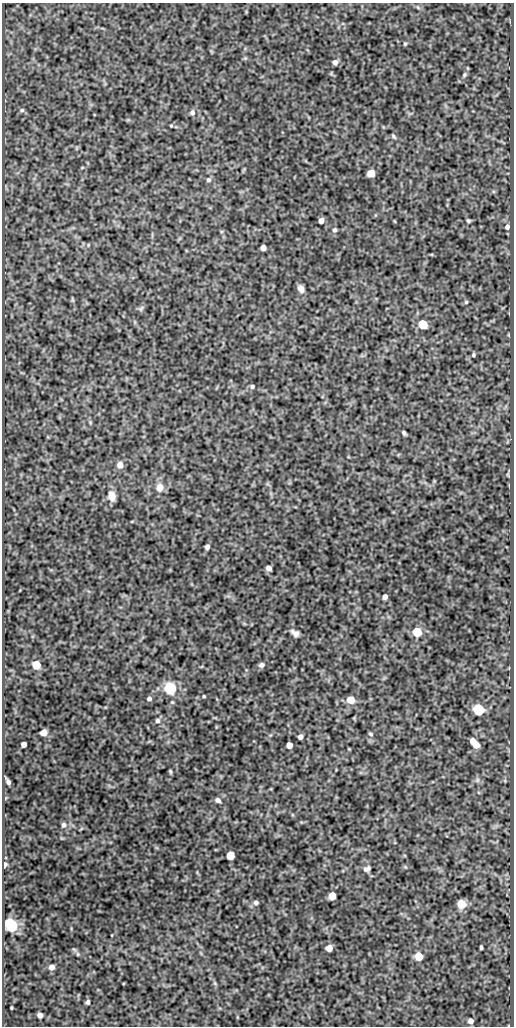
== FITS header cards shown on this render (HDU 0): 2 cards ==
NAXIS1  =                  512
NAXIS2  =                 1024

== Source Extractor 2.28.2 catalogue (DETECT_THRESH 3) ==
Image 512 x 1024 px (HDU 0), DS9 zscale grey, 1 PNG px = 1 image px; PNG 516 x 1028 px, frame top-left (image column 1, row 1024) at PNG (2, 3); no overlay
Background 95.1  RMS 0.53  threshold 1.59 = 3 sigma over >= 5 px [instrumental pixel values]
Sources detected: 69; all 69 listed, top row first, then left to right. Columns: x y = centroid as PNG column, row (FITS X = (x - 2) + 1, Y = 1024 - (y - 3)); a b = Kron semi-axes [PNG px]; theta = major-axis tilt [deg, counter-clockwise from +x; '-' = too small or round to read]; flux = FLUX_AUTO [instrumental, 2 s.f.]
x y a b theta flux
405 44 5 4 - 41
245 58 5 5 - 44
335 62 5 5 - 140
464 75 7 4 51 60
22 110 6 5 - 64
192 113 7 6 - 110
171 126 4 4 - 31
394 136 6 3 -49 52
371 173 5 5 - 620
208 180 6 5 - 78
321 221 5 4 - 250
468 221 4 3 - 54
507 227 7 6 - 110
334 230 5 5 - 71
88 245 5 3 - 30
263 248 5 5 - 260
301 289 8 6 -70 180
466 302 4 4 - 43
141 308 8 5 56 74
423 324 5 5 - 1900
473 355 4 4 - 50
252 386 5 5 - 67
90 422 6 4 -73 46
404 433 5 3 - 69
120 465 6 6 - 270
160 487 10 9 - 290
112 496 9 7 -76 330
207 547 5 4 - 130
268 568 5 4 - 170
385 597 5 4 - 140
417 632 6 5 - 1800
295 633 10 6 -32 160
36 665 6 5 - 1200
261 665 7 6 - 100
170 688 6 6 - 5300
204 696 3 3 - 37
149 698 5 5 - 91
351 700 6 5 - 680
479 710 6 6 - 4000
157 721 7 6 - 92
43 733 5 5 - 400
371 734 5 4 - 54
300 737 5 4 - 130
473 741 5 4 - 290
24 744 5 4 - 190
289 745 5 5 - 330
476 745 6 5 - 520
170 771 4 3 - 49
477 780 6 6 - 84
8 782 7 3 -60 130
5 798 5 3 - 32
218 800 7 6 - 130
64 825 7 6 - 120
230 855 5 5 - 1100
4 865 6 4 80 130
367 869 9 6 24 110
332 896 5 5 - 840
256 903 7 6 - 81
461 904 6 5 - 1300
11 925 6 6 - 6300
481 947 4 3 - 60
329 948 5 5 - 390
78 954 5 5 - 49
419 956 5 5 - 1200
52 967 5 5 - 220
88 1002 4 3 - 88
11 1008 3 2 - 35
40 1015 5 5 - 190
471 1021 4 4 - 150